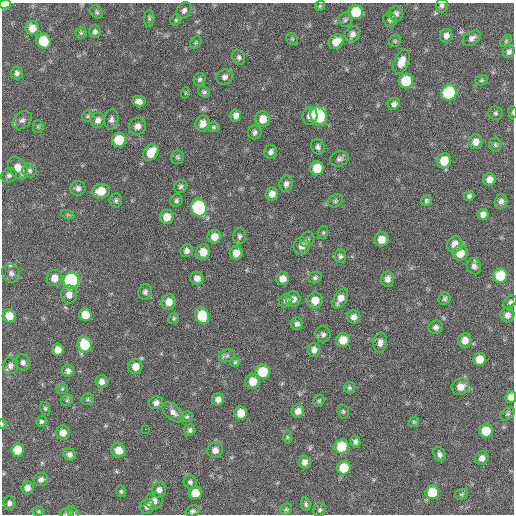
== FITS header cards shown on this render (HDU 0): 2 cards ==
NAXIS1  =                  512 / Axis length
NAXIS2  =                  512 / Axis length

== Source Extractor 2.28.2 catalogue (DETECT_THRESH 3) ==
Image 512 x 512 px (HDU 0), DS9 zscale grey, 1 PNG px = 1 image px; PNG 516 x 516 px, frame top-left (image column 1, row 512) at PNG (2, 3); each listed source drawn as its Kron ellipse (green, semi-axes under 4 px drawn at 4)
Background 58.7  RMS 8.6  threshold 25.7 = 3 sigma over >= 5 px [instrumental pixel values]
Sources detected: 187; all 187 listed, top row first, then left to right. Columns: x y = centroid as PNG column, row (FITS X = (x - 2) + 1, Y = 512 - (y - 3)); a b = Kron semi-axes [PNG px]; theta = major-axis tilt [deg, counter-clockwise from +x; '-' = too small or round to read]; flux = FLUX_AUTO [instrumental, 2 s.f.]
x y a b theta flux
5 4 6 4 1 10000
442 5 7 6 - 1600
320 6 5 4 - 700
184 10 9 7 57 2000
97 12 7 5 -51 1100
356 12 7 7 - 15000
396 14 7 7 - 2000
149 18 8 5 84 1200
176 20 6 5 - 960
345 20 7 6 - 1300
390 20 7 6 - 1300
32 28 7 6 - 5500
95 32 6 5 - 1600
81 33 6 6 - 930
352 34 8 7 - 2800
446 36 7 6 - 2600
472 38 10 6 33 2500
292 39 6 5 - 870
44 41 8 7 - 14000
395 41 6 5 - 880
506 41 7 4 46 890
336 42 8 6 41 7000
196 43 6 5 - 880
509 52 6 5 - 1700
239 57 7 6 - 1500
402 62 13 7 68 6000
17 73 6 6 - 1700
225 77 8 7 - 2300
200 79 7 5 62 1300
481 80 7 5 21 840
406 81 7 7 - 21000
204 92 6 5 - 1200
185 93 6 3 71 580
449 93 8 7 - 62000
139 101 7 5 -6 3000
394 104 6 5 - 1900
513 112 6 3 -82 600
495 113 7 7 - 1200
236 115 6 5 - 2900
87 116 5 5 - 790
310 116 9 7 77 3500
319 116 10 8 -64 38000
111 119 10 7 82 2000
263 119 8 7 - 6300
22 120 10 7 43 2300
98 120 8 7 - 2600
203 123 8 7 - 4200
137 126 8 8 - 3100
38 127 6 5 - 870
213 127 6 5 - 940
255 132 7 7 - 1800
119 140 7 7 - 17000
476 142 7 7 - 3800
495 145 7 6 - 1100
318 147 8 6 -72 1900
151 152 9 6 54 10000
271 152 7 6 - 2000
177 157 7 6 - 1100
339 159 9 7 20 2000
444 161 7 7 - 11000
18 168 12 8 -56 6500
317 168 7 6 - 11000
30 171 7 7 - 1700
9 175 8 7 - 1700
489 179 6 6 - 4100
286 184 8 6 81 2200
181 186 7 6 - 1300
78 188 7 7 - 1900
101 191 9 7 8 8300
272 194 6 6 - 3900
469 196 5 4 - 1300
116 200 7 6 - 1300
176 200 6 6 - 1300
426 200 5 5 - 980
335 201 8 6 34 1300
501 201 7 6 - 2100
199 208 9 7 -72 80000
483 214 6 5 - 3000
68 215 7 4 -18 860
167 217 7 6 - 6500
323 232 6 5 - 840
239 236 8 6 86 1600
214 237 7 6 - 5100
307 239 8 6 55 1400
381 239 7 7 - 6100
455 244 8 8 - 5500
301 246 9 8 - 3700
187 251 6 6 - 2300
203 252 7 7 - 7200
236 253 7 6 - 5000
460 253 8 7 - 8400
340 256 7 6 - 1500
474 266 8 7 - 2400
11 273 10 8 -52 2600
500 276 7 7 - 21000
315 277 7 5 28 1400
55 278 8 8 - 5500
197 278 7 6 - 3100
282 279 6 6 - 4400
387 279 7 6 - 3000
71 280 8 7 - 130000
145 292 8 6 71 1800
69 294 9 8 - 3900
340 298 11 6 58 4800
293 299 7 7 - 3400
445 299 6 5 - 1200
315 300 8 8 - 6500
286 301 7 6 - 1500
169 302 7 7 - 5800
510 302 7 5 45 1300
85 314 6 6 - 8500
507 315 7 7 - 2800
9 316 6 6 - 7700
202 316 8 7 - 18000
354 317 7 6 - 3000
174 318 5 5 - 950
297 324 6 6 - 1800
436 327 7 6 - 1800
323 334 8 7 - 1900
343 340 7 7 - 8200
465 340 7 6 - 5100
380 342 10 7 82 2800
85 345 8 7 - 19000
58 350 6 6 - 4500
314 350 7 6 - 2700
227 356 8 6 20 1600
479 359 6 6 - 7300
23 362 8 7 - 1900
235 362 5 4 - 790
10 366 8 7 - 2600
135 367 7 7 - 5300
68 371 6 5 - 2000
263 372 7 7 - 16000
253 381 7 7 - 8500
102 382 6 6 - 2800
460 387 9 8 - 5200
349 388 6 5 - 1200
62 389 6 5 - 880
511 397 6 5 - 3400
88 399 6 5 - 1000
218 399 6 6 - 3100
67 400 6 5 - 810
319 401 6 5 - 960
156 403 7 6 - 2500
45 408 7 5 -74 990
298 411 6 6 - 3600
343 411 7 5 -75 1100
173 412 13 7 -42 3000
241 413 6 6 - 8600
508 414 8 5 39 1200
187 417 6 5 - 950
41 421 5 5 - 1200
414 422 5 4 - 720
2 424 5 3 - 410
145 429 2 2 - 27000
190 430 6 5 - 1600
486 431 7 6 - 11000
63 432 7 7 - 4900
287 437 6 4 -89 880
355 442 6 5 - 1600
341 446 7 7 - 18000
18 450 6 6 - 11000
118 450 7 7 - 6200
215 450 8 7 - 3600
70 454 6 6 - 2100
439 454 8 5 -66 2000
482 458 7 6 - 2700
304 462 6 6 - 3200
344 468 7 6 - 15000
41 479 7 6 - 2300
190 482 7 6 - 1500
27 488 6 6 - 3000
159 490 8 7 - 2700
121 491 6 5 - 960
432 492 7 7 - 16000
195 493 7 6 - 7000
461 494 7 5 20 860
154 501 8 8 - 3400
9 503 7 6 - 1800
306 504 7 5 -80 1200
147 506 7 7 - 2500
286 509 6 5 - 1000
320 510 7 6 - 1200
39 511 6 5 - 800
193 511 7 5 15 1400
73 512 7 5 -49 1100
67 513 7 4 -6 1300
At the frame edge (FLAGS 8, measured only in part): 7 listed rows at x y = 5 4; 442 5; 513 112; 511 397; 2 424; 73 512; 67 513